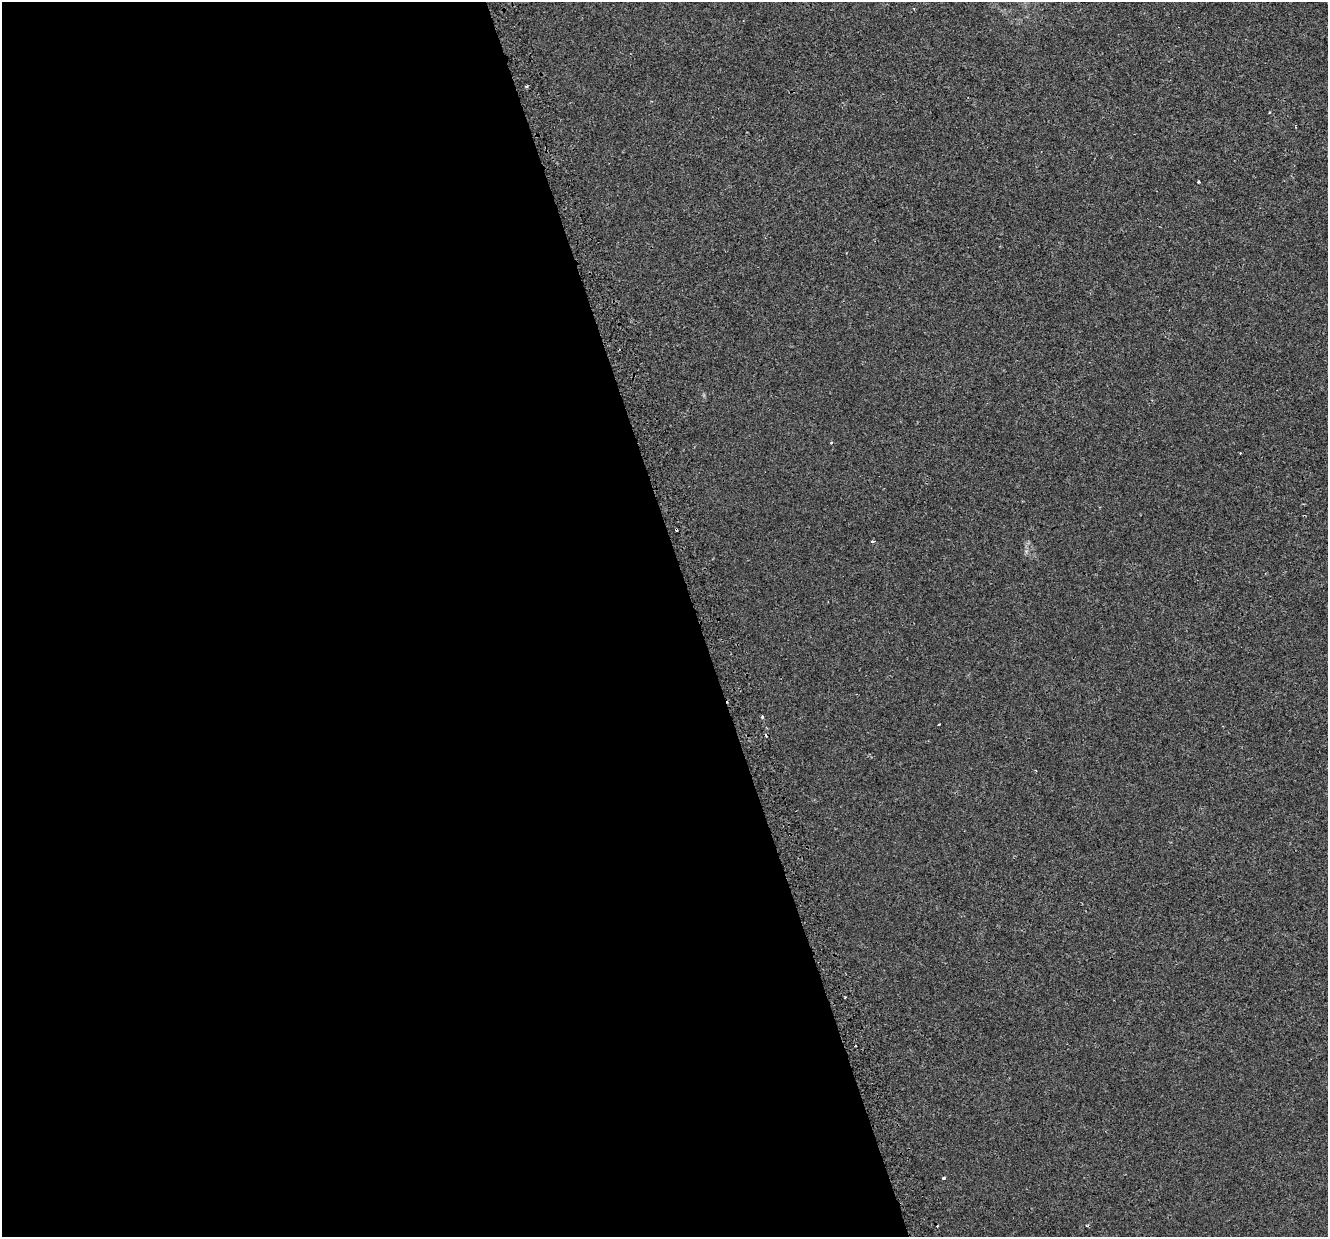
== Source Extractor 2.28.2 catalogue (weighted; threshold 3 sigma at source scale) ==
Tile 9 of 4 x 4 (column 1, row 3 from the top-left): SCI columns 45-1370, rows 1390-2624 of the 5395 x 5196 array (HDU 1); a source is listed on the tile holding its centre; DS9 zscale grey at full resolution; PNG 1330 x 1239 px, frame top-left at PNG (2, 2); no overlay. Shown black and unused: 52% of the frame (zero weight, under 2 of 3 exposures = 3% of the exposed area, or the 3 px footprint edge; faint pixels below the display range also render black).
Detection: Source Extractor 2.28.2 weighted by HDU 2 'WHT'; one run over the whole footprint, this tile lists its part. Background 4.12e-05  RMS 0.0025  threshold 0.0113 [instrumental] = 3 sigma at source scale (4.5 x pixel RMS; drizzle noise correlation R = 1.50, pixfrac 1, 0.0396/0.0396 arcsec/px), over >= 5 px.
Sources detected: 9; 3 cosmic-ray / hot-pixel residue — not listed; the other 6 listed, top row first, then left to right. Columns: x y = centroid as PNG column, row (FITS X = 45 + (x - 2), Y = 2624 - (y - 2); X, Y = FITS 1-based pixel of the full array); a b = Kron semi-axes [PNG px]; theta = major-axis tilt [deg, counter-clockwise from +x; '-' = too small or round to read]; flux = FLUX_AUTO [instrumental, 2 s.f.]
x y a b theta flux
526 87 5 3 - 0.29
1296 127 4 2 - 0.17
1198 182 3 3 - 0.39
873 541 3 3 - 0.39
762 717 4 3 - 0.3
943 1178 4 3 - 0.32